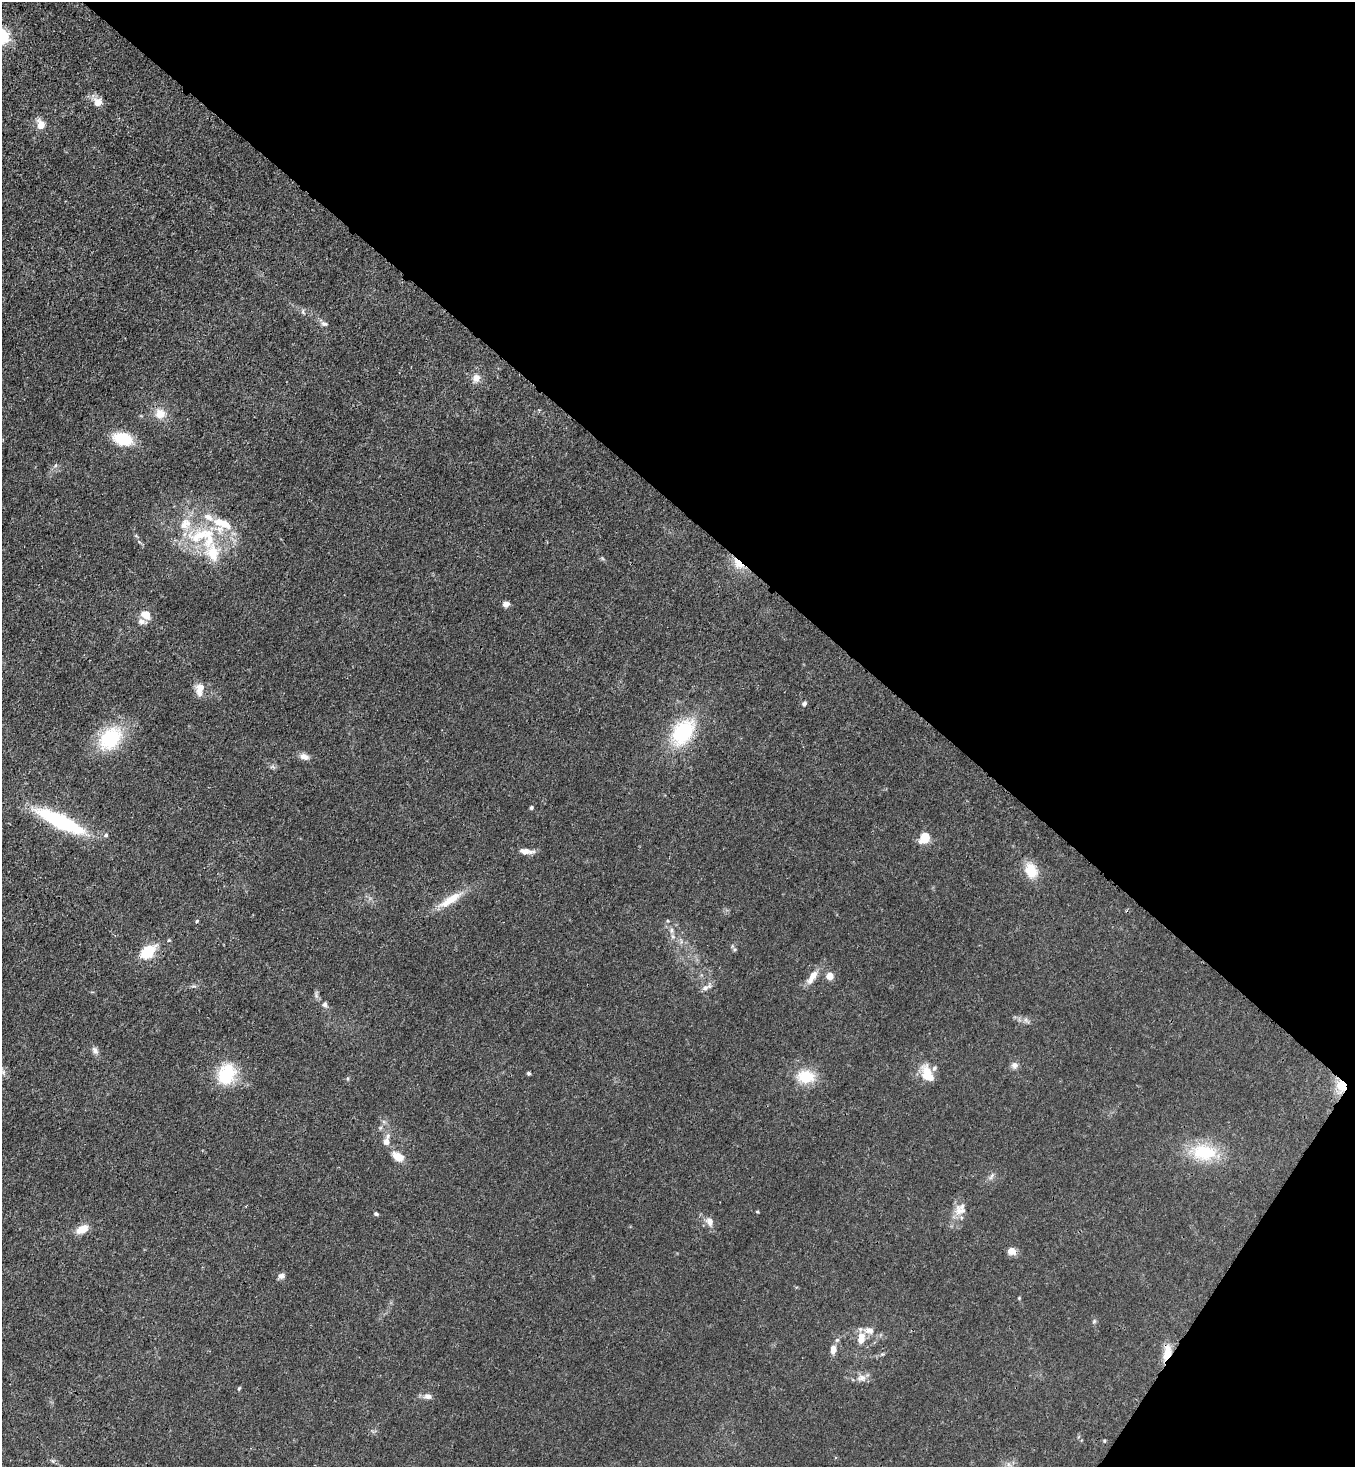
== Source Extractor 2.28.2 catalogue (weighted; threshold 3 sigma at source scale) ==
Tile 8 of 4 x 4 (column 4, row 2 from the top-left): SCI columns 4285-5637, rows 2994-4458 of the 6010 x 5988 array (HDU 1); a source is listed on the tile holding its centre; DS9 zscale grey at full resolution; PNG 1357 x 1469 px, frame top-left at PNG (2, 2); no overlay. Shown black and unused: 37% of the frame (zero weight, under 3 of 4 exposures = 7% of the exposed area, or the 3 px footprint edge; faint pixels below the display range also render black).
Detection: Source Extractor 2.28.2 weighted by HDU 2 'WHT'; one run over the whole footprint, this tile lists its part. Background 0.0202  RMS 0.0027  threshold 0.0119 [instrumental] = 3 sigma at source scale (4.5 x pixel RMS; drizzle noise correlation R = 1.50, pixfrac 1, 0.05/0.05 arcsec/px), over >= 5 px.
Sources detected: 69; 8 inside a brighter listed object's ellipse — not listed separately; the other 61 listed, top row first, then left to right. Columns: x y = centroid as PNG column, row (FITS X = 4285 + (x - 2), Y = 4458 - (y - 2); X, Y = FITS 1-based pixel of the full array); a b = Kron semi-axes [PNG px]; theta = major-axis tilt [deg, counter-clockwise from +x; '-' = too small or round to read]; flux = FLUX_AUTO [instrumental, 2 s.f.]
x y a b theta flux
2 37 17 16 - 9.5
97 102 12 11 - 2.2
41 124 12 9 -72 2.6
303 311 6 4 73 0.43
324 324 10 6 -14 0.85
476 378 11 10 - 2
160 414 14 14 - 3.2
123 439 17 11 -15 9.7
201 535 47 17 14 15
213 553 28 19 -73 8.9
738 564 17 10 -43 3.6
506 604 7 6 - 1.3
146 615 12 9 -43 2.9
199 689 17 9 87 2.4
804 704 6 5 - 0.68
683 732 31 20 54 19
110 738 25 18 49 17
304 756 11 7 -16 1.5
531 807 4 4 - 0.41
60 821 50 13 -26 27
106 835 6 5 - 0.55
924 838 12 9 56 4.5
524 851 17 7 -6 2
1031 870 18 13 -68 5.6
450 900 33 9 32 5.6
197 921 4 3 - 0.3
671 930 6 6 - 0.63
673 937 6 4 -19 0.45
735 949 5 5 - 0.41
147 952 10 7 41 13
830 976 8 8 - 1.8
812 977 22 8 57 2.7
706 987 14 6 18 1.2
325 1005 7 7 - 0.9
95 1051 10 7 -56 1
1014 1065 9 8 - 1.2
528 1073 4 4 - 0.43
227 1074 20 15 67 14
927 1074 21 12 -64 5.1
806 1077 21 14 -4 7.2
1342 1086 14 11 79 6
386 1142 8 7 - 1.8
1204 1152 29 19 -7 13
398 1157 11 7 -29 4
991 1176 11 4 63 0.75
959 1211 24 12 66 3.4
757 1212 5 3 - 0.23
376 1214 6 4 -28 0.44
710 1222 12 8 -70 1.8
82 1229 15 9 29 3
1011 1251 8 7 - 2.3
281 1276 9 6 21 1
1094 1321 6 4 47 0.36
861 1338 17 10 80 2.9
833 1349 10 7 80 2
1167 1352 21 10 77 3.9
861 1378 14 9 6 1.8
239 1388 6 4 77 0.29
428 1396 10 7 -4 1.3
1104 1441 5 3 - 0.26
1008 1464 7 4 -71 0.52
Overlapping masked pixels (flux is a lower limit): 4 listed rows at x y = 738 564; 147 952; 1342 1086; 1167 1352
Isophote crosses this tile's border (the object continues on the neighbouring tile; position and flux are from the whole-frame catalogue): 1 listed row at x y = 2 37